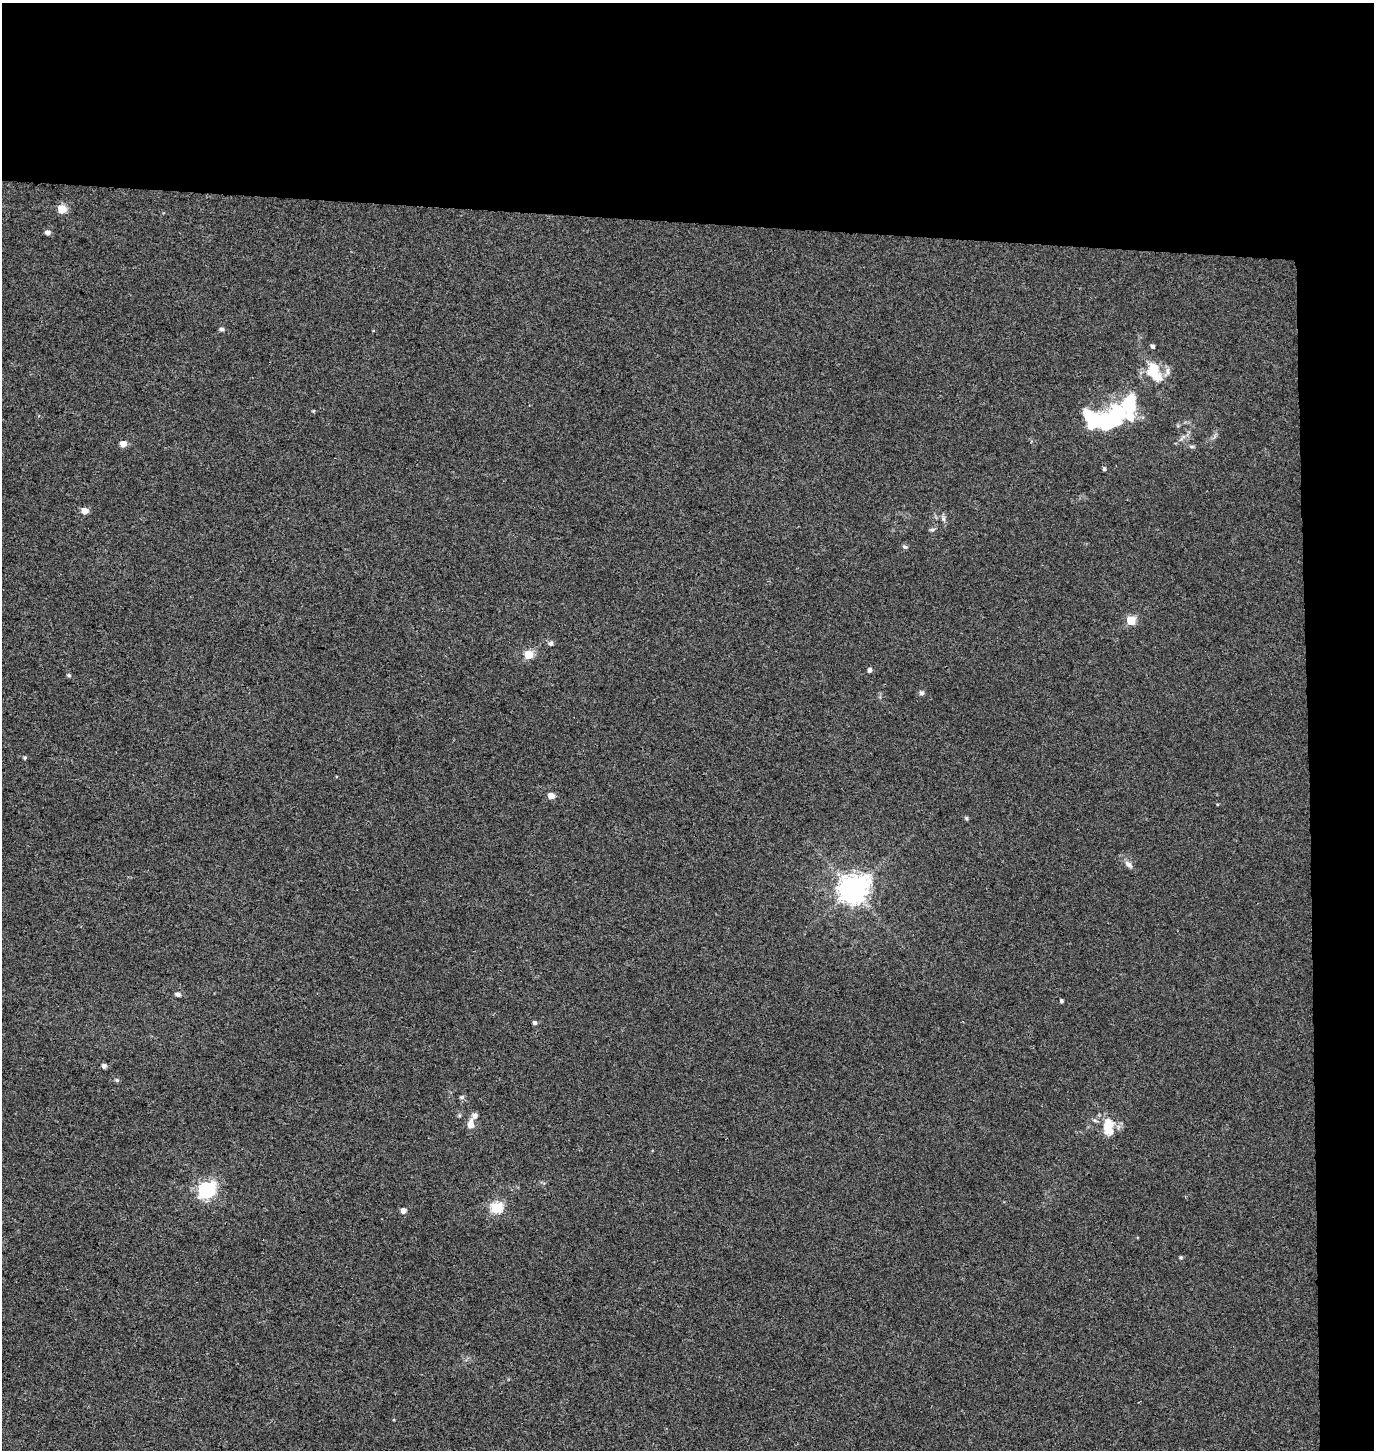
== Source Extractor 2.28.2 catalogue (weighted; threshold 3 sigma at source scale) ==
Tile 3 of 3 x 3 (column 3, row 1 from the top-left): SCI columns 3016-4387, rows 2908-4355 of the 4656 x 4358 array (HDU 1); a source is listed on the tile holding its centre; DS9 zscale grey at full resolution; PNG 1376 x 1452 px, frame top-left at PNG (2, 3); no overlay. Shown black and unused: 19% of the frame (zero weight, under 3 of 4 exposures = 5% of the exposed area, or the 3 px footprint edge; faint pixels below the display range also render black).
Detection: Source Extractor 2.28.2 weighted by HDU 2 'WHT'; one run over the whole footprint, this tile lists its part. Background 0.00244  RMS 0.004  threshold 0.018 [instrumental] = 3 sigma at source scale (4.5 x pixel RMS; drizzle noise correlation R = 1.50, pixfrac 1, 0.0396/0.0396 arcsec/px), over >= 5 px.
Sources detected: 41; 2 inside a brighter object's white glare — not listed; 3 inside a brighter listed object's ellipse — not listed separately; the other 36 listed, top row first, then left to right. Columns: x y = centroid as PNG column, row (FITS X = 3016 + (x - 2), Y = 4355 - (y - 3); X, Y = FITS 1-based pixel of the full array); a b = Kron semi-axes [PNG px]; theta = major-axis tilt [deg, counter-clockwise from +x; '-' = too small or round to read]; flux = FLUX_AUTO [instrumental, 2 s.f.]
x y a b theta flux
62 209 5 5 - 12
48 233 5 5 - 1.7
221 329 5 5 - 1
1152 346 5 4 - 1
1154 372 27 16 -65 13
1129 406 40 29 44 28
123 444 5 5 - 3.6
1191 446 8 4 -1 0.7
1104 469 4 4 - 0.79
85 511 5 5 - 4.1
943 519 8 6 -90 1.1
932 530 7 4 0 0.66
905 547 8 5 -10 0.75
1131 620 5 5 - 16
551 643 6 5 - 1.2
529 654 5 5 - 16
869 670 5 4 - 1.3
69 675 5 4 - 0.67
921 693 5 5 - 1.2
25 758 4 4 - 0.63
551 796 5 5 - 4
966 818 5 4 - 0.65
1129 864 13 6 -45 1.9
852 889 10 8 36 510
178 994 6 5 - 1.2
1061 1001 4 3 - 0.79
535 1023 5 4 - 1
104 1066 5 4 - 1.5
117 1080 5 4 - 0.72
462 1097 6 4 71 0.63
471 1124 15 9 88 3
1108 1127 24 13 -88 8.8
207 1190 7 6 - 110
496 1208 6 5 - 36
403 1210 5 5 - 2.1
1181 1257 4 4 - 0.57